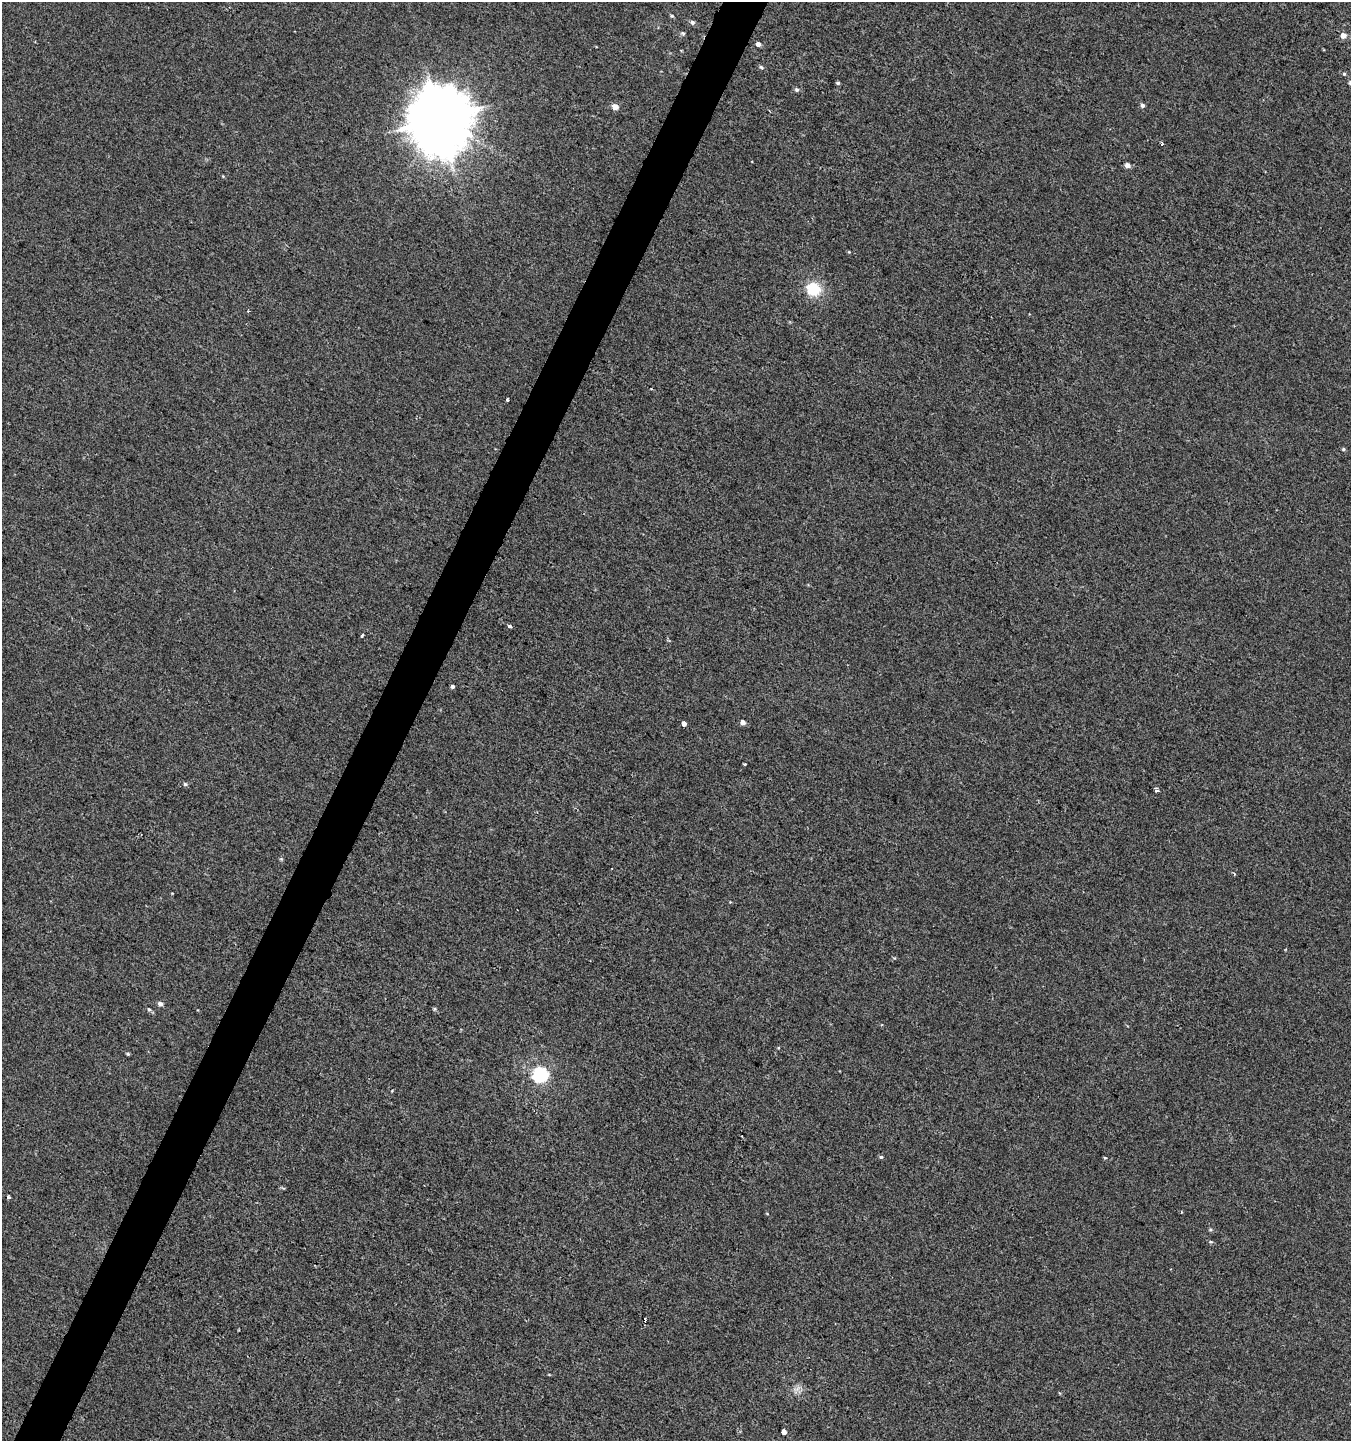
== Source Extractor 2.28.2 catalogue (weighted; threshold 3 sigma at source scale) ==
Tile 7 of 4 x 4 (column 3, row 2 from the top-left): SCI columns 2903-4251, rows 2894-4332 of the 5868 x 5772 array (HDU 1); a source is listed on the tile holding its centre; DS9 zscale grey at full resolution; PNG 1353 x 1443 px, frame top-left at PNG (2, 2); no overlay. Shown black and unused: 3% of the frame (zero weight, under 2 of 3 exposures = <1% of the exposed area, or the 3 px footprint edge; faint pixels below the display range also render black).
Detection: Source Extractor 2.28.2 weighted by HDU 2 'WHT'; one run over the whole footprint, this tile lists its part. Background 0.0011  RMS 0.0056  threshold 0.0253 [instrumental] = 3 sigma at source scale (4.5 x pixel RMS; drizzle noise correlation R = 1.50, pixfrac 1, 0.0396/0.0396 arcsec/px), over >= 5 px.
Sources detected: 39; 2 cosmic-ray / hot-pixel residue — not listed; the other 37 listed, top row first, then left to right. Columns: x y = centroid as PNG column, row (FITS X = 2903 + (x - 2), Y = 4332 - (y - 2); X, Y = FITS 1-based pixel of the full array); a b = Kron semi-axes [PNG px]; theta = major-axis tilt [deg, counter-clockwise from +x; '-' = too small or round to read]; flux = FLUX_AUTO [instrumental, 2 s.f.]
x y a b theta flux
672 16 5 4 - 0.74
692 22 6 5 - 1.3
683 33 6 4 -21 0.85
1343 36 5 5 - 4
758 44 5 4 - 2.1
761 67 6 5 - 0.96
1344 74 5 4 - 0.6
838 83 5 4 - 0.79
796 89 6 5 - 1.1
1142 105 5 5 - 1.4
615 106 6 5 - 4.2
439 119 19 18 - 3500
1161 144 3 3 - 2.1
1127 165 5 5 - 2.9
223 176 4 4 - 0.46
813 289 21 18 -24 14
507 399 3 3 - 1.5
1343 449 5 4 - 0.72
510 626 3 3 - 2.8
362 636 4 3 - 1.1
453 686 3 3 - 3
743 722 6 5 - 2.2
683 724 4 3 - 52
745 764 3 3 - 1.9
185 784 5 5 - 0.86
1157 790 5 3 - 1.7
160 1004 6 5 - 1.9
149 1009 6 5 - 0.87
128 1054 4 3 - 0.69
540 1075 7 7 - 110
881 1157 5 4 - 0.85
1105 1158 5 3 - 0.49
8 1197 3 3 - 2.1
1210 1230 5 4 - 0.7
1211 1242 5 3 - 0.65
796 1389 11 3 29 1.7
784 1431 4 4 - 8.8